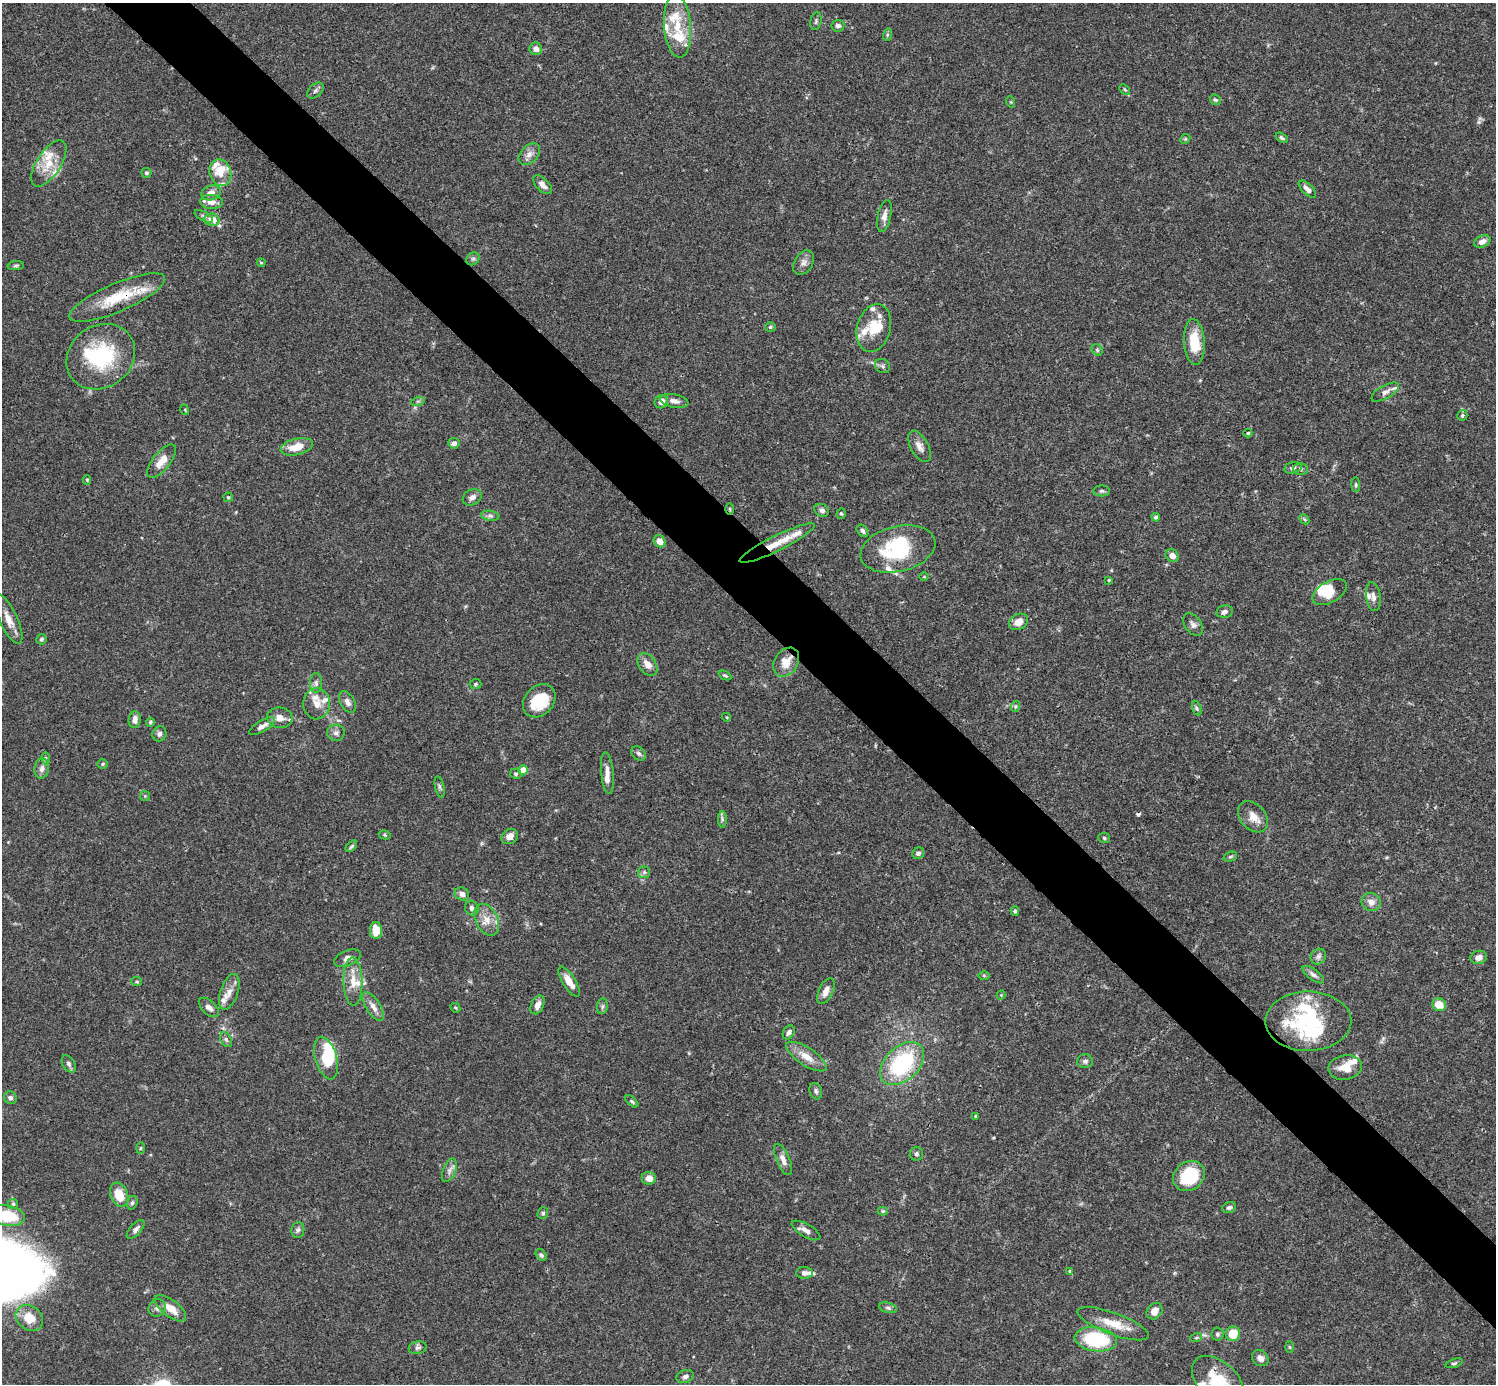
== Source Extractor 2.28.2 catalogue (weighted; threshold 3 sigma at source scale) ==
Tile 6 of 4 x 4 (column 2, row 2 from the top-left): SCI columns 1496-2989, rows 2920-4301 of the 5982 x 5981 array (HDU 1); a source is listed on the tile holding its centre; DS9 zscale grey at full resolution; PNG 1498 x 1386 px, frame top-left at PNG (2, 3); each listed source drawn as its Kron ellipse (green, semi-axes under 4 px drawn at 4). Shown black and unused: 5% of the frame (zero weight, under 3 of 4 exposures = <1% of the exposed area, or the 3 px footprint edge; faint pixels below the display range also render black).
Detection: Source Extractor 2.28.2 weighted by HDU 2 'WHT'; one run over the whole footprint, this tile lists its part. Background 0.0696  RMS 0.0032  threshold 0.0143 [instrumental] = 3 sigma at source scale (4.5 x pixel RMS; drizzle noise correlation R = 1.50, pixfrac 1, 0.05/0.05 arcsec/px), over >= 5 px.
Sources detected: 214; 7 inside a brighter object's white glare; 1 cosmic-ray / hot-pixel residue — neither listed nor drawn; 28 inside a brighter listed object's ellipse — not listed separately; the other 178 listed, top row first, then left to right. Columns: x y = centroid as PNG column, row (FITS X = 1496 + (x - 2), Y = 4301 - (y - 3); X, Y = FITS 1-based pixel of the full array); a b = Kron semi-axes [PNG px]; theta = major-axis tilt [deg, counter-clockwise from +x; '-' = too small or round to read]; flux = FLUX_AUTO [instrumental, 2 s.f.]
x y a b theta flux
816 21 9 5 80 0.61
677 26 31 13 -85 8.3
838 26 6 5 - 1.1
887 35 6 4 72 0.39
536 49 6 6 - 1.8
1125 89 6 4 -44 0.37
315 90 9 6 41 0.96
1215 100 6 4 -33 0.52
1011 102 6 3 -71 0.3
1282 138 6 4 -33 0.64
1185 139 5 4 - 0.38
529 154 13 8 45 2
49 163 26 12 57 6.5
146 173 5 5 - 0.6
220 173 13 10 -75 4.1
542 185 11 6 -45 2
1307 189 11 5 -44 1.7
211 193 10 7 18 2.2
211 202 11 7 -3 2.3
204 216 10 4 -29 0.82
884 216 16 6 78 1.9
212 220 8 6 -13 4.1
1482 241 8 5 25 2
473 259 7 6 - 0.7
261 263 4 4 - 0.28
804 263 13 9 56 1.8
16 266 8 4 5 0.58
117 298 51 14 23 14
770 327 5 4 - 0.49
874 328 24 16 74 8.4
1194 342 23 10 -86 9.4
1097 350 6 5 - 0.6
101 357 36 31 36 24
883 366 8 6 -36 0.83
1385 392 15 6 29 1.6
418 401 7 4 18 0.56
674 401 14 6 -12 1.9
661 402 7 6 - 2.2
185 410 5 3 - 0.28
1462 415 5 5 - 0.48
1248 433 4 4 - 0.41
454 443 5 5 - 1.3
919 446 17 9 -61 2.2
297 447 16 8 13 5.3
162 461 20 9 52 3.7
1293 468 9 5 15 0.87
1300 469 7 5 0 0.77
87 480 5 4 - 0.45
1356 485 7 4 -84 0.46
1102 491 8 5 0 0.69
228 497 4 4 - 0.43
472 497 10 7 30 1.6
730 509 6 4 -89 0.4
822 510 8 6 -26 1.1
841 513 5 4 - 0.44
490 516 9 5 -8 0.88
1156 517 4 4 - 0.8
1304 519 6 4 -45 0.46
862 531 7 5 -51 0.85
660 541 6 5 - 2.7
777 543 41 7 26 6.6
898 549 38 22 14 22
1172 556 7 6 - 2.2
924 577 5 3 - 0.27
1109 580 4 3 - 0.29
1330 592 19 10 29 5
1373 597 14 7 -81 1.7
1224 612 9 6 10 0.97
8 619 27 9 -65 3.8
1018 622 10 7 30 3
1193 625 12 8 -54 1.4
41 639 5 5 - 0.64
786 662 16 11 57 5.2
647 665 12 8 -55 2.8
725 675 7 3 -26 0.45
316 683 10 6 -89 1.1
475 684 6 5 - 0.45
539 701 18 14 48 11
347 702 11 7 -60 1.7
317 704 16 13 87 3.8
1016 706 5 3 - 0.42
1197 708 7 4 -71 0.65
726 717 4 3 - 0.28
280 718 13 10 -5 2.9
135 720 8 6 86 2.1
150 722 4 4 - 0.48
262 726 15 5 30 1.9
336 733 9 8 - 1.3
159 734 8 7 - 1.1
639 753 8 6 -45 0.89
45 758 6 4 90 0.46
103 764 5 5 - 0.42
42 768 10 7 83 1.6
523 770 5 4 - 4.5
607 773 21 6 -85 2.3
516 774 6 5 - 0.58
440 787 11 4 -77 0.71
145 796 5 5 - 0.42
1253 817 17 12 -48 3.5
722 819 8 4 -89 0.7
385 835 6 4 -14 0.41
510 836 9 7 30 1.9
1104 838 6 5 - 0.6
351 846 7 4 44 0.51
918 853 6 5 - 0.98
1230 857 7 5 18 0.5
644 872 6 6 - 0.73
462 894 7 6 - 1.6
1371 902 10 9 - 2.3
472 908 7 6 - 1.1
1015 911 5 4 - 0.59
487 920 17 11 -63 3.8
376 930 8 6 -89 5.8
1318 957 8 7 - 1.1
1479 957 8 6 15 2.1
347 958 14 7 23 1.8
984 975 6 4 -1 0.42
1313 975 12 5 -36 1.1
137 981 5 4 - 0.45
353 982 24 9 -89 4.6
569 982 17 6 -57 3.6
826 991 14 7 65 2.3
229 992 18 9 71 3
1001 995 4 4 - 0.35
538 1005 10 6 65 2.1
1439 1005 7 6 - 4.6
602 1006 8 5 83 0.75
209 1007 12 6 -43 1.6
373 1007 16 7 -58 2.6
455 1008 5 3 - 0.34
1308 1021 43 29 0 27
789 1032 7 5 60 1.1
226 1039 8 5 -63 0.81
806 1056 23 9 -33 4.6
326 1058 22 10 -74 10
1085 1061 7 7 - 0.98
69 1064 9 6 -59 0.9
902 1064 26 16 44 31
1345 1067 17 12 9 4.6
816 1091 8 6 -72 0.87
10 1098 6 6 - 1
632 1101 8 4 -42 0.54
975 1116 4 3 - 0.4
140 1148 6 4 87 0.41
916 1154 7 6 - 0.74
783 1159 17 6 -67 2.2
449 1170 12 6 68 1.5
1189 1176 17 14 35 15
649 1178 7 6 - 2.5
119 1195 12 8 -69 5.7
132 1203 7 5 72 0.69
13 1204 5 5 - 0.44
1229 1207 7 5 22 0.79
883 1211 5 4 - 0.43
543 1213 6 5 - 0.64
7 1216 18 10 -10 11
136 1229 12 5 48 1.4
298 1230 8 6 83 0.97
806 1230 16 6 -30 1.8
541 1255 6 4 -53 0.66
1070 1271 4 3 - 0.34
804 1273 8 6 -1 1.2
157 1308 9 8 - 1.2
170 1308 19 8 -37 4.3
888 1308 9 5 -14 0.83
1154 1311 9 7 49 2.7
29 1318 15 12 -39 6.2
1113 1324 38 11 -20 6.9
1217 1334 6 6 - 0.63
1233 1334 7 7 - 6.4
1196 1338 6 4 19 0.44
1096 1339 21 12 -7 24
1290 1347 6 4 -88 0.35
418 1348 9 6 12 0.92
1260 1358 9 7 -40 1.6
1454 1363 9 4 16 0.58
685 1376 9 6 19 1.1
1218 1381 31 19 -43 14
Overlapping masked pixels (flux is a lower limit): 4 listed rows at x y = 117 298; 730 509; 777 543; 786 662
Isophote crosses this tile's border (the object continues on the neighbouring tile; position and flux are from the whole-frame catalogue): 3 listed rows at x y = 7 1216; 685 1376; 1218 1381